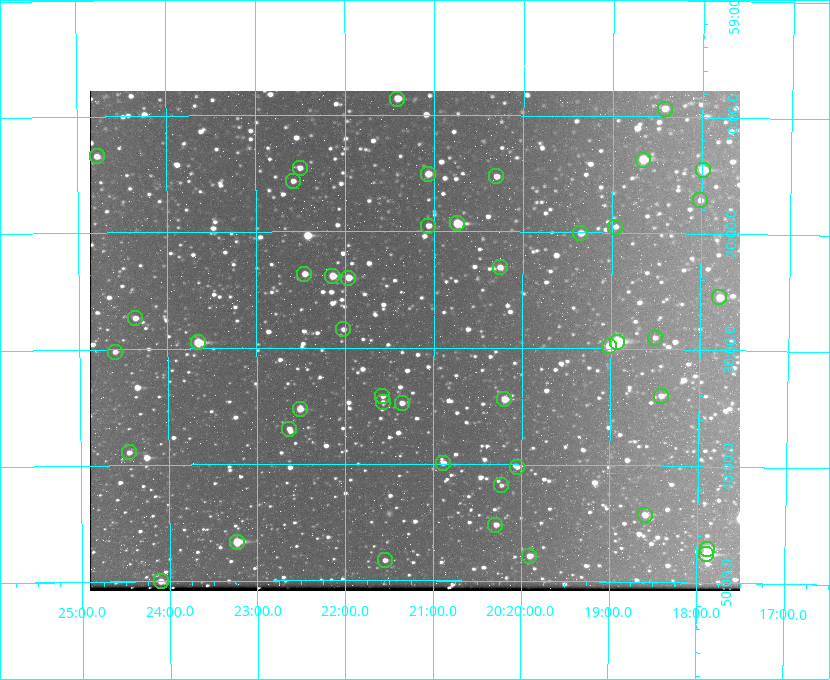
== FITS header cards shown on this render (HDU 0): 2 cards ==
NAXIS1  =                  650 / Width of table row in bytes
NAXIS2  =                  500 / Number of rows in table

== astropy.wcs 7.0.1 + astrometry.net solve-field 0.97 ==
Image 650 x 500 px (HDU 0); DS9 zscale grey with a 90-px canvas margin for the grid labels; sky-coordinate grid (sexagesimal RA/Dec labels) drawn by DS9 from the SOLVED WCS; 45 Tycho-2 reference stars matched to detected sources circled (green)
Header WCS: none
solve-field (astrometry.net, Tycho-2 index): SOLVED blind (the file carries no WCS)
Solved WCS: RA---TAN-SIP/DEC--TAN-SIP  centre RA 20:21:13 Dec +59:29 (305.30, +59.49 deg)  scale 5.16 arcsec/px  FOV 55.9' x 43.0'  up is +180 deg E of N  parity flipped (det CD > 0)
(file carries no celestial WCS; the grid is the blind solution)
Tycho-2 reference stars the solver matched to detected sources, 45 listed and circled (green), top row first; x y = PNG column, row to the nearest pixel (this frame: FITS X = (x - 90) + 1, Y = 500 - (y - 91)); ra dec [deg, ICRS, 3 dp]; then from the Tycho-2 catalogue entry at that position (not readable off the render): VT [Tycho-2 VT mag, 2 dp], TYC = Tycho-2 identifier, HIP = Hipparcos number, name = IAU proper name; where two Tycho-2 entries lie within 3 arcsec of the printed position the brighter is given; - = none
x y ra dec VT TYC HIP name
397 99 305.353 +59.143 10.51 3949-1307-1 - -
665 109 304.606 +59.155 10.95 3949-1673-1 - -
97 156 306.195 +59.224 11.41 3949-1857-1 - -
643 160 304.666 +59.228 9.63 3949-1325-1 - -
300 168 305.626 +59.242 11.94 3949-1433-1 - -
703 170 304.498 +59.243 9.91 3949-663-1 - -
428 174 305.267 +59.251 11.19 3949-745-1 - -
496 176 305.075 +59.254 11.10 3949-857-1 - -
293 181 305.645 +59.261 12.19 3949-1327-1 - -
700 200 304.503 +59.286 12.15 3949-1521-1 - -
457 223 305.185 +59.322 8.95 3949-1869-1 - -
428 226 305.266 +59.325 11.55 3949-717-1 - -
615 227 304.741 +59.325 12.05 3949-499-1 - -
580 233 304.838 +59.335 10.93 3949-1877-1 - -
500 267 305.064 +59.384 11.29 3949-93-1 - -
304 274 305.613 +59.394 10.81 3949-1261-1 - -
332 276 305.535 +59.397 10.37 3949-1383-1 - -
348 278 305.490 +59.400 10.79 3949-1179-1 - -
719 297 304.447 +59.425 10.97 3949-965-1 - -
135 318 306.091 +59.456 11.36 3949-919-1 - -
343 329 305.505 +59.474 11.77 3949-1259-1 - -
655 338 304.626 +59.483 12.57 3949-149-1 - -
198 342 305.915 +59.492 9.25 3949-1149-1 - -
617 342 304.733 +59.490 8.93 3949-1451-1 - -
609 346 304.755 +59.496 9.37 3949-615-1 - -
115 352 306.149 +59.504 12.27 3949-401-1 - -
382 396 305.394 +59.570 11.70 3949-405-1 - -
661 396 304.607 +59.567 11.00 3949-1861-1 - -
504 399 305.049 +59.573 10.18 3949-1099-1 - -
383 402 305.393 +59.578 11.77 3949-137-1 - -
402 403 305.340 +59.579 10.98 3949-39-1 - -
300 409 305.628 +59.588 10.19 3949-1517-1 - -
289 429 305.659 +59.616 11.86 3949-1415-1 - -
129 452 306.113 +59.648 11.13 3949-1837-1 - -
443 463 305.223 +59.664 11.52 3949-1631-1 - -
517 467 305.013 +59.671 12.48 3949-1826-1 - -
501 485 305.057 +59.697 12.28 3949-191-1 - -
645 515 304.649 +59.737 10.61 3949-735-1 - -
495 525 305.073 +59.753 11.06 3949-89-1 - -
237 542 305.808 +59.778 8.73 3949-715-1 100545 -
707 549 304.470 +59.785 9.54 3949-1615-1 - -
706 554 304.474 +59.793 10.98 3949-1187-1 100048 -
529 556 304.976 +59.797 11.33 3949-1031-1 - -
385 560 305.387 +59.804 11.49 3949-285-1 - -
161 581 306.026 +59.833 10.93 3949-785-1 - -